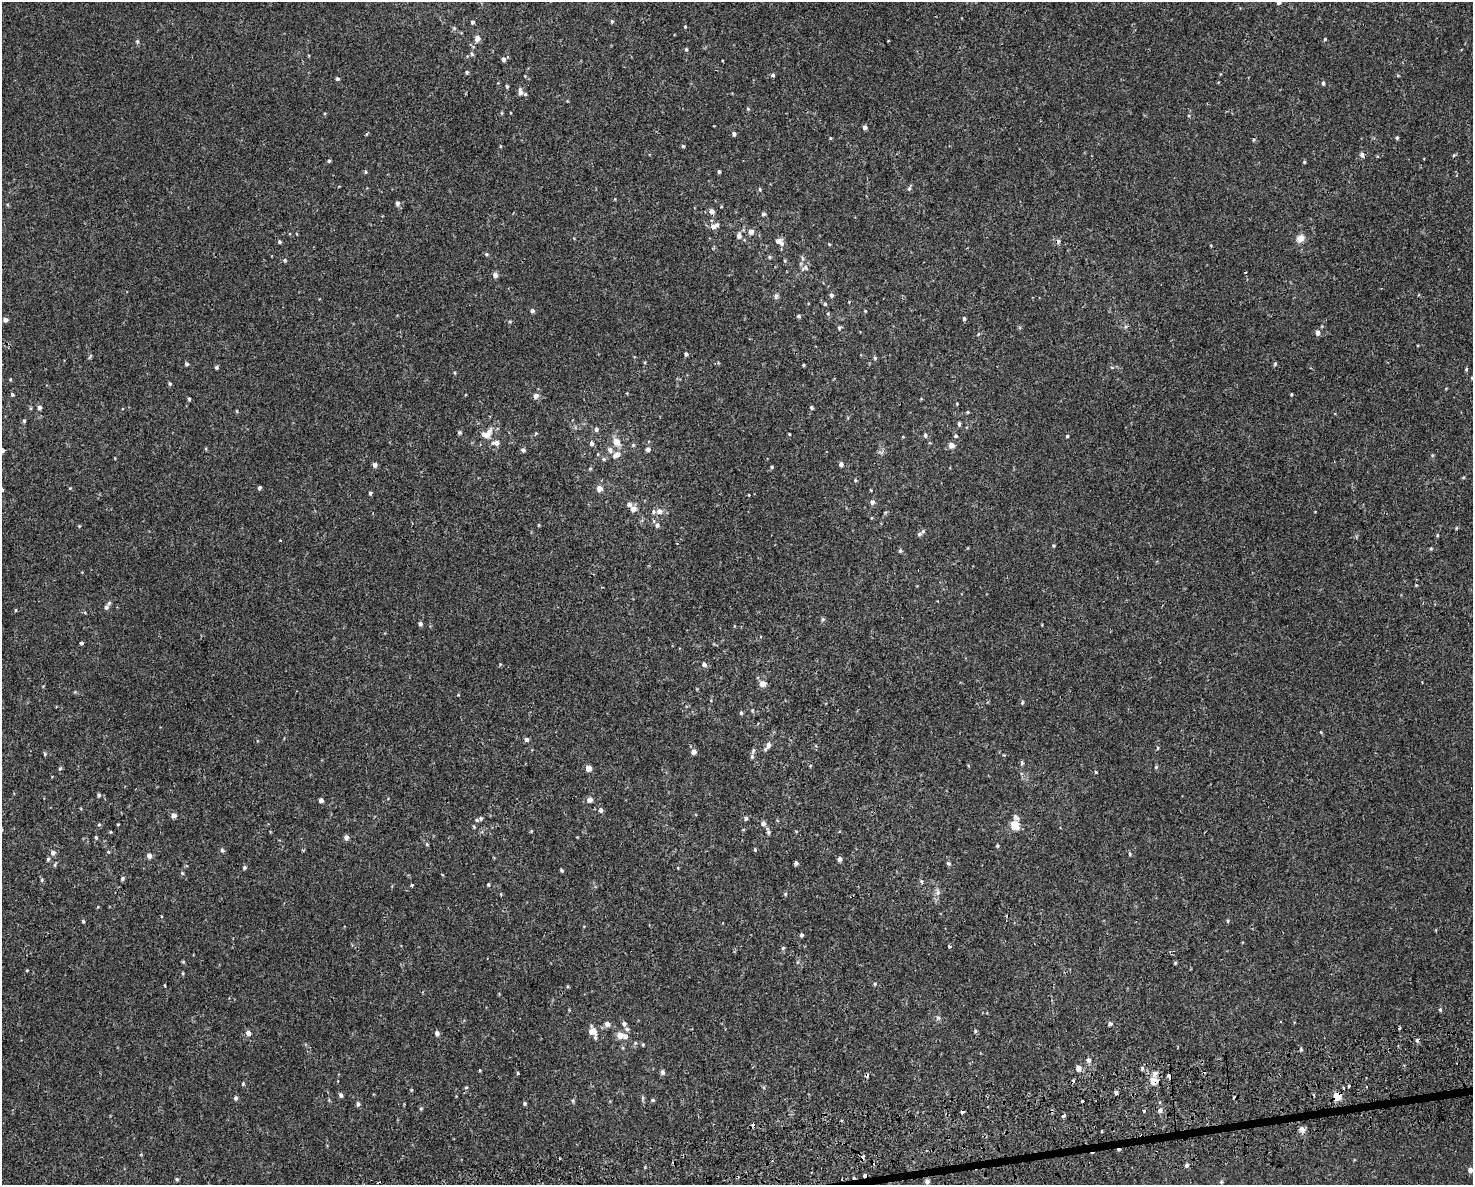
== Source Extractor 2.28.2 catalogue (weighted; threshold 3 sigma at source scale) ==
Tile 5 of 3 x 4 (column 2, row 2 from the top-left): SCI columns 1565-3035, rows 2407-3589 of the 4556 x 4811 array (HDU 1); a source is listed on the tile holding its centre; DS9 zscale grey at full resolution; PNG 1475 x 1187 px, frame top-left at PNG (2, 2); no overlay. Shown black and unused: <1% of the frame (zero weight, under 2 of 3 exposures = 3% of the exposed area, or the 3 px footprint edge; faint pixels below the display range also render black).
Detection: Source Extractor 2.28.2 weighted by HDU 2 'WHT'; one run over the whole footprint, this tile lists its part. Background 5.66e-04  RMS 0.0026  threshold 0.0117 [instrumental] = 3 sigma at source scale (4.5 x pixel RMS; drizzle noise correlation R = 1.50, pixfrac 1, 0.0396/0.0396 arcsec/px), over >= 5 px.
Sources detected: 284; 13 cosmic-ray / hot-pixel residue — not listed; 11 inside a brighter listed object's ellipse — not listed separately; the other 260 listed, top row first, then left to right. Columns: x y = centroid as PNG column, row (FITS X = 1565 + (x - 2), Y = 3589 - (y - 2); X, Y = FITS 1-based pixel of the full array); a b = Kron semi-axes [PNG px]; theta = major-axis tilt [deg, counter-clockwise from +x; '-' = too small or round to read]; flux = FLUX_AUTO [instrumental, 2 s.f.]
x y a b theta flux
1279 2 5 5 - 0.98
612 21 5 4 - 0.36
472 22 4 4 - 0.44
685 26 4 4 - 0.26
454 28 6 5 - 0.39
477 38 5 5 - 1.7
1325 39 5 4 - 0.27
137 41 6 5 - 0.39
686 49 5 4 - 0.38
472 54 6 4 -72 0.41
503 59 5 5 - 0.86
467 72 5 4 - 0.37
773 75 4 4 - 0.48
337 79 4 4 - 0.53
1323 83 5 4 - 0.54
507 86 4 4 - 0.42
520 92 8 5 -80 1.2
748 109 5 4 - 0.26
502 113 5 4 - 0.25
865 127 4 4 - 0.96
366 134 5 3 - 0.29
734 134 4 4 - 0.71
830 138 5 3 - 0.23
1397 138 5 4 - 0.37
500 146 4 3 - 0.22
683 146 4 4 - 0.35
1362 155 6 5 - 0.82
1454 155 5 4 - 0.28
329 161 4 4 - 0.4
1304 162 4 4 - 0.3
366 172 5 4 - 0.3
719 172 3 3 - 0.46
909 188 7 4 65 0.5
760 189 5 4 - 0.32
397 203 7 6 - 0.62
712 211 6 5 - 1.4
763 214 5 5 - 0.53
713 226 7 7 - 1.2
751 232 5 5 - 1.6
739 236 6 5 - 1.2
1301 238 10 8 30 2
778 241 7 5 15 1.3
279 242 4 4 - 0.41
829 244 4 3 - 0.22
486 254 6 4 20 0.37
769 257 5 4 - 0.34
285 260 6 5 - 0.44
805 268 12 7 26 1
495 275 5 5 - 1.2
831 295 5 5 - 0.61
776 296 8 5 76 0.56
825 304 5 4 - 0.41
532 311 5 4 - 0.74
865 311 4 3 - 0.21
798 316 5 4 - 0.39
964 319 4 4 - 0.52
5 320 4 4 - 1.1
839 328 6 4 89 0.39
1318 333 5 5 - 1.3
978 334 5 3 - 0.29
686 354 4 4 - 0.52
90 356 8 3 62 0.36
875 358 5 4 - 0.36
645 362 5 3 - 0.24
187 364 5 4 - 0.45
1275 364 6 4 69 0.35
803 365 4 3 - 0.3
216 367 4 4 - 0.47
1466 369 5 4 - 0.32
455 373 5 3 - 0.27
1472 378 4 4 - 0.26
170 384 5 4 - 0.42
12 394 5 4 - 0.4
1291 394 4 3 - 0.24
536 396 5 5 - 1.4
189 399 4 4 - 0.34
39 408 5 5 - 0.85
812 408 4 4 - 0.49
122 409 3 2 - 0.22
237 411 5 4 - 0.28
967 412 4 3 - 0.3
24 421 5 4 - 0.35
959 424 5 4 - 0.52
596 429 5 5 - 0.64
459 432 5 4 - 0.49
536 433 6 3 19 0.27
487 434 19 11 38 3.4
789 434 3 3 - 0.24
925 435 5 4 - 0.56
956 436 5 5 - 0.47
1067 436 3 3 - 0.28
616 442 9 7 -41 2.5
496 443 11 6 4 1.3
591 443 6 5 - 0.71
633 445 5 5 - 0.36
951 445 6 6 - 1.6
648 449 5 4 - 1.1
3 450 4 3 - 1.7
523 450 5 5 - 0.61
610 450 8 7 - 0.97
616 455 13 7 34 1.8
1432 455 5 4 - 0.27
604 459 5 5 - 0.39
841 464 5 4 - 0.91
375 465 5 4 - 1
772 467 4 4 - 0.31
590 469 5 4 - 0.28
1463 477 4 4 - 0.26
855 480 5 4 - 0.31
70 488 4 3 - 0.22
259 488 5 3 - 0.47
599 489 5 5 - 2.3
2 490 4 3 - 0.44
871 490 4 2 - 0.19
370 493 4 4 - 0.42
749 495 3 2 - 0.16
872 502 6 5 - 0.74
633 509 6 6 - 1.7
659 511 7 6 - 1.5
539 525 5 3 - 0.23
657 525 6 5 - 0.64
79 526 4 3 - 0.24
1456 528 5 3 - 0.27
919 534 6 5 - 0.52
1437 535 4 3 - 0.28
280 540 3 2 - 0.24
1053 546 5 4 - 0.28
1431 549 5 3 - 0.28
900 551 5 5 - 0.42
1416 585 4 3 - 0.21
106 607 6 5 - 0.71
15 610 5 3 - 0.25
823 619 6 5 - 0.39
420 624 5 4 - 0.69
81 643 3 3 - 0.61
704 664 6 5 - 0.72
762 684 6 6 - 2.3
458 695 5 3 - 0.21
1022 702 5 4 - 0.34
752 710 5 4 - 0.28
741 713 4 4 - 0.45
526 740 5 4 - 0.79
768 746 10 5 53 1.5
1157 748 5 3 - 0.25
753 751 6 5 - 0.49
693 752 6 5 - 1.2
45 754 5 4 - 0.36
752 756 6 4 -88 0.48
1022 763 6 4 -76 0.45
810 766 4 3 - 0.21
1156 767 5 4 - 0.32
588 768 4 4 - 2.8
60 769 7 4 61 0.39
1096 772 4 3 - 0.25
99 795 5 4 - 0.5
321 800 4 4 - 1.1
590 800 7 6 - 1.2
600 810 6 5 - 0.7
174 815 5 5 - 1.4
481 818 6 4 50 0.45
746 818 5 5 - 0.56
1016 818 10 6 -45 0.93
763 823 6 5 - 0.92
118 824 4 2 - 0.21
99 825 5 4 - 0.31
1015 825 6 5 - 6.6
474 827 5 4 - 0.32
531 831 5 3 - 0.22
768 831 10 4 -71 0.62
110 832 5 3 - 0.21
96 837 5 4 - 0.35
346 837 5 4 - 1.1
427 844 5 4 - 0.31
997 846 5 4 - 0.33
222 850 6 4 -68 0.54
303 850 5 3 - 0.23
755 850 5 3 - 0.32
108 852 5 4 - 0.28
53 853 6 5 - 1.1
1130 854 5 3 - 0.34
149 856 5 5 - 1.2
48 859 6 4 75 0.48
840 859 5 4 - 0.92
796 863 4 4 - 0.8
948 863 5 4 - 0.51
244 867 5 4 - 0.55
678 868 5 3 - 0.2
561 870 4 4 - 0.35
182 873 5 5 - 0.34
122 878 5 4 - 0.48
42 880 5 4 - 0.36
921 881 6 4 -75 0.43
412 885 3 3 - 0.58
488 885 4 3 - 0.34
938 892 12 7 -86 1.1
785 894 5 5 - 0.33
83 921 4 4 - 0.36
1228 921 6 4 90 0.27
801 935 5 4 - 0.57
949 946 3 3 - 4.8
783 948 5 4 - 0.35
183 962 5 3 - 0.22
1175 963 5 4 - 0.27
27 970 5 3 - 0.2
183 973 5 3 - 0.27
875 984 5 4 - 0.34
1440 1010 5 4 - 0.38
938 1018 6 6 - 0.58
624 1023 6 5 - 0.61
607 1024 6 5 - 1.2
1110 1024 5 5 - 0.66
627 1029 7 5 -1 0.6
592 1031 9 8 - 2.4
975 1031 5 4 - 0.29
248 1033 5 5 - 1.1
437 1033 5 5 - 0.91
620 1035 6 5 - 2.7
635 1043 5 3 - 0.31
643 1045 4 3 - 0.28
1301 1049 5 4 - 0.4
1088 1060 6 6 - 0.84
1078 1068 5 5 - 1.9
1142 1068 6 4 72 0.43
479 1070 3 3 - 0.64
662 1072 6 5 - 0.77
518 1073 4 3 - 0.27
1154 1074 8 6 83 1
867 1076 5 4 - 0.77
1170 1076 4 4 - 2.1
1154 1081 6 5 - 4.6
243 1084 5 4 - 0.33
1349 1086 3 3 - 1.2
1367 1086 3 2 - 0.27
466 1087 5 4 - 0.32
411 1090 5 3 - 0.26
1116 1092 4 4 - 0.59
341 1095 5 4 - 0.62
1337 1096 5 5 - 7.3
236 1098 5 4 - 0.58
653 1100 5 4 - 0.38
573 1101 5 4 - 0.39
1083 1101 3 3 - 1.4
524 1103 5 4 - 0.44
358 1104 5 5 - 0.64
421 1109 5 4 - 0.34
1160 1110 5 5 - 0.78
1143 1111 3 3 - 1.8
962 1112 3 3 - 3
1063 1116 3 3 - 2.2
1302 1130 8 6 -67 1.3
1102 1131 3 3 - 0.69
141 1154 3 3 - 0.32
772 1161 3 2 - 0.27
1186 1165 5 4 - 0.48
1470 1170 5 5 - 1
864 1175 3 2 - 1.6
738 1177 4 3 - 0.3
177 1179 5 4 - 0.36
927 1181 6 5 - 0.77
1221 1182 5 4 - 0.32
Overlapping masked pixels (flux is a lower limit): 6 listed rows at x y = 867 1076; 1170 1076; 1154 1081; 1337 1096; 962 1112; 864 1175
Isophote crosses this tile's border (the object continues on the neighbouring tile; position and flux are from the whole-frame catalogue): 4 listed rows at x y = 1279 2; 1472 378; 3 450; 2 490